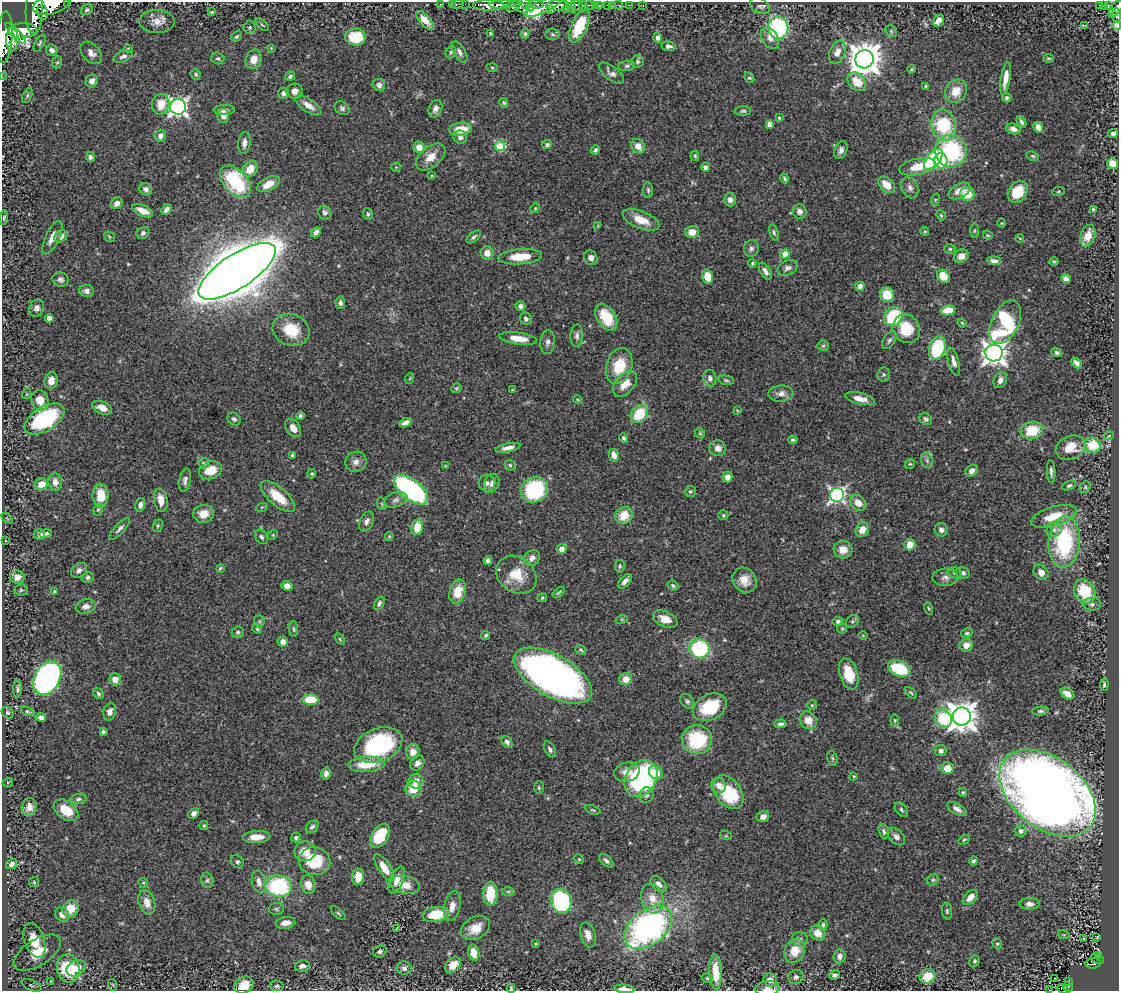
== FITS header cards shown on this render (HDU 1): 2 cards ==
NAXIS1  =                 1117
NAXIS2  =                  989

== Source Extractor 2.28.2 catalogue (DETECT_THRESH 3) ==
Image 1117 x 989 px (HDU 1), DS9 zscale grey, 1 PNG px = 1 image px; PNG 1121 x 993 px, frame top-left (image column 1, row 989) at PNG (2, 2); each listed source drawn as its Kron ellipse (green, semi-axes under 4 px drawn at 4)
Background 0.632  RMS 0.025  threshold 0.0747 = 3 sigma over >= 5 px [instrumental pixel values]
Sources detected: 492; all 492 listed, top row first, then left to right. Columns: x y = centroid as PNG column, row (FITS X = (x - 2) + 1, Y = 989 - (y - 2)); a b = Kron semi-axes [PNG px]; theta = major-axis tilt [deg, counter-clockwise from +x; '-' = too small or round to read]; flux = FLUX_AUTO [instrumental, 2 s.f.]
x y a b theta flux
68 2 3 2 - 70
441 4 3 2 - 26
452 4 2 2 - 9.4
457 4 6 3 10 24
465 4 2 2 - 13
536 4 8 3 -1 420
51 5 18 9 14 3900
489 5 16 5 -1 1700
502 5 12 3 2 1100
527 5 8 4 -44 570
557 5 11 5 1 1800
570 5 8 4 -67 580
577 5 6 5 - 640
590 5 5 4 - 120
596 5 3 3 - 42
599 5 3 3 - 120
608 5 3 3 - 44
618 5 5 2 - 12
630 5 2 2 - 8.8
643 5 3 2 - 7.3
1100 5 3 3 - 46
1104 5 4 3 - 130
513 6 7 5 16 330
544 6 21 6 26 1200
583 6 5 3 - 93
612 6 4 3 - 39
760 6 11 7 -28 5.9
1109 6 4 3 - 150
521 7 9 4 -42 410
567 9 3 2 - 99
1116 9 9 5 50 530
87 10 6 5 - 3.5
551 10 3 2 - 94
34 11 23 8 89 4200
43 12 8 5 -83 1000
212 12 4 3 - 1.9
1112 14 3 2 - 70
1116 15 7 3 -88 160
425 20 11 5 -48 18
939 21 6 5 - 15
157 22 17 11 1 17
262 25 8 3 -42 2.1
1084 25 3 2 - 1.4
1117 25 4 3 - 22
579 26 18 8 65 57
250 27 6 6 - 3.1
778 28 11 10 - 210
23 31 14 7 3 2600
891 31 6 5 - 2.5
16 33 14 4 -45 1400
490 33 4 3 - 2.5
525 34 4 4 - 2.8
552 34 7 5 -3 3.5
4 37 26 8 86 3900
236 37 5 4 - 2.7
355 37 10 8 -3 63
658 38 5 4 - 4.8
770 38 12 8 -60 12
12 39 11 6 88 1200
40 43 9 4 60 3.2
668 46 7 4 -5 5.4
128 48 5 3 - 1.6
271 48 4 4 - 1.2
52 50 6 5 - 8.8
451 52 6 5 - 2.7
460 52 12 5 -58 6.2
837 52 12 7 68 14
91 53 13 8 -49 9.5
123 56 10 5 23 5.1
218 58 6 6 - 3.3
1049 58 5 2 - 1.8
254 59 10 7 70 16
864 59 9 9 - 3200
637 61 6 6 - 3.3
57 62 6 5 - 2.6
627 66 8 5 8 3.9
492 67 6 4 -2 2.2
911 69 4 3 - 2
611 73 15 6 -38 8.5
196 74 5 5 - 3.5
290 76 5 4 - 3.6
2 77 2 2 - 8.3
749 78 5 4 - 2.8
1005 78 16 5 81 17
92 81 6 6 - 8.9
857 82 10 8 -45 33
379 85 6 5 - 7
926 86 3 3 - 2.4
294 91 8 7 - 9.8
956 91 12 10 57 24
283 93 5 5 - 6.1
27 96 8 4 63 3.1
1007 98 5 4 - 3.4
504 103 5 4 - 2.3
161 104 10 8 80 26
308 105 15 6 -34 15
178 107 8 8 - 710
342 108 8 6 -37 4.4
435 109 9 6 66 7.8
224 110 10 5 2 9
743 111 8 5 1 3.2
223 116 7 6 - 12
779 118 3 2 - 1.7
1021 122 6 4 -63 4
769 124 4 4 - 10
944 125 15 12 -77 110
1038 127 5 4 - 14
460 129 11 6 7 32
1013 129 7 5 -16 9.9
1113 134 5 4 - 4.3
160 136 6 5 - 7
460 137 7 6 - 5
244 143 11 6 82 9.8
547 145 5 4 - 4.7
500 146 5 5 - 87
638 146 7 6 - 15
419 147 5 5 - 18
595 150 5 4 - 3.7
841 150 9 6 68 7.2
951 151 16 16 - 180
695 156 5 4 - 1.9
1033 156 6 4 -26 2.2
90 157 5 4 - 5
431 157 17 10 39 22
933 159 12 6 51 150
941 161 7 6 - 68
1113 163 5 5 - 38
396 167 4 4 - 1.9
706 167 4 4 - 10
917 167 18 8 13 32
250 169 8 7 - 28
432 176 4 3 - 1.7
785 178 5 4 - 2.7
236 182 19 11 -48 140
269 184 12 6 27 23
887 185 10 6 -44 25
910 188 11 8 -68 8.2
146 189 7 6 - 6.3
648 190 8 5 90 3.2
959 191 12 7 29 18
1059 191 6 4 9 2.3
1018 192 11 9 55 50
967 194 7 7 - 35
730 200 6 6 - 8.5
935 200 6 4 72 2.3
117 203 6 5 - 7.8
535 208 5 4 - 1.9
166 210 6 4 49 6.7
1093 210 4 3 - 3
143 211 11 5 -23 20
800 211 7 7 - 6.3
325 213 7 6 - 5.4
368 214 6 5 - 3.3
941 215 5 4 - 2.2
4 217 7 4 79 3.1
641 220 19 8 -21 30
1002 223 4 3 - 1.4
598 226 4 4 - 1.3
925 231 4 4 - 1.8
974 231 7 3 89 2.1
316 232 6 4 45 8.5
692 232 7 6 - 18
774 232 8 4 -75 3.1
143 233 7 5 28 4.8
988 235 5 3 - 1.9
61 236 7 5 35 11
1088 236 11 7 71 24
52 237 18 7 64 15
110 237 6 4 -36 2.1
474 237 8 4 40 3.7
1020 238 4 3 - 1.1
751 248 8 7 - 5.7
950 249 5 4 - 2.4
487 253 6 6 - 15
785 254 4 4 - 31
961 256 7 6 - 12
520 257 22 7 4 41
591 258 7 6 - 8.8
994 261 7 4 -6 7.7
1054 262 4 4 - 2.1
752 263 4 4 - 2.2
788 268 10 7 25 6.7
237 271 45 17 33 8000
765 271 9 5 -58 7.1
943 276 7 6 - 31
707 277 7 5 -74 27
60 279 8 7 - 5.8
1066 279 5 4 - 7.9
860 286 5 4 - 12
87 291 7 6 - 7
887 295 7 7 - 36
340 303 6 5 - 5.2
520 306 5 5 - 5.2
37 308 9 7 64 7.7
948 310 7 5 10 40
606 317 15 9 -58 45
893 317 10 8 49 99
49 318 4 4 - 12
526 319 6 6 - 4.7
1005 322 23 13 64 200
962 323 4 3 - 1.8
906 329 15 13 -57 46
291 330 19 15 -22 58
577 336 11 6 88 6.1
518 338 19 6 -8 28
889 340 10 5 56 4.8
548 342 12 7 87 7
823 346 6 5 - 2.9
937 348 12 8 70 100
994 353 8 8 - 1500
1057 353 5 4 - 3.8
954 362 14 5 -75 11
1076 363 6 4 -47 5.5
619 366 18 12 74 53
884 375 7 6 - 3.7
410 378 5 3 - 1.5
710 378 8 6 -80 6.6
726 380 8 4 -13 3
1000 380 8 6 65 8.3
51 381 8 6 81 14
625 384 15 9 48 26
456 388 5 4 - 2.3
512 390 4 3 - 1.6
26 394 5 3 - 1.4
781 394 12 8 5 12
577 399 4 3 - 1.5
860 399 15 5 -13 17
40 400 10 8 -70 24
102 408 10 6 -22 14
737 411 4 3 - 1.5
639 414 10 7 47 62
300 416 4 4 - 3.2
45 419 22 12 32 180
234 419 7 5 -45 4.3
926 419 7 5 -32 3.7
406 423 6 4 25 7.9
293 428 10 6 -54 12
1032 430 11 9 13 52
700 433 5 4 - 2.1
1109 436 5 3 - 1.4
623 438 4 4 - 4.1
793 440 5 4 - 2.7
1093 445 8 7 - 48
508 448 13 4 12 9.8
718 448 8 8 - 10
1071 448 15 11 22 33
293 455 4 3 - 4.7
614 455 6 4 -77 13
927 460 8 6 -70 4.7
356 462 11 10 - 10
204 463 6 5 - 5.7
910 464 5 4 - 2.1
510 465 5 5 - 2.4
446 466 4 3 - 1.6
210 470 12 8 21 28
972 471 7 5 39 7.4
1051 472 11 4 -88 5.4
312 474 5 4 - 2.3
728 477 5 5 - 15
185 480 12 5 80 6.7
55 482 9 6 -84 11
487 483 8 8 - 6.1
492 483 9 7 66 7.5
42 484 7 6 - 22
1069 485 7 4 26 3.2
1085 487 6 5 - 2.9
411 490 20 10 -37 400
534 490 14 12 30 140
690 492 5 5 - 3.3
101 495 11 8 90 37
837 495 7 7 - 510
278 497 21 9 -40 45
161 500 12 6 -79 19
396 500 12 7 16 8.2
858 503 9 7 -45 16
382 504 6 4 -72 2.3
140 505 7 5 77 7.7
262 507 6 3 19 1.7
98 510 6 4 62 2.2
204 514 10 9 - 23
624 515 9 8 - 36
723 515 5 5 - 2.8
1054 516 23 9 17 41
7 518 6 4 -45 1.8
366 521 10 6 63 7.2
158 526 6 5 - 2.6
417 527 8 6 76 37
119 529 14 5 47 6.5
862 530 7 6 - 19
941 530 7 6 - 7.7
1054 530 8 7 - 7.1
46 534 6 4 14 4.6
40 535 5 5 - 9.3
273 535 5 4 - 1.8
389 536 4 3 - 1.9
261 537 8 6 -55 4.8
5 541 3 2 - 1.2
1064 542 26 15 85 170
910 544 6 5 - 22
562 549 5 5 - 15
843 550 9 8 - 18
532 558 9 7 40 8.9
488 560 4 4 - 6
620 566 6 5 - 3
220 568 3 3 - 1.8
79 570 9 6 37 7.3
1041 572 8 6 -49 11
955 573 7 5 -15 3.5
963 573 7 5 -16 5.4
516 575 21 17 -37 43
17 577 7 6 - 12
88 577 6 5 - 3.8
945 577 13 9 3 8.7
744 580 13 11 -52 21
625 581 9 5 48 6.7
287 586 5 5 - 11
673 586 6 4 -39 2.5
21 590 7 5 3 2.5
55 591 3 3 - 3.3
458 592 12 8 74 33
559 592 7 3 37 2.3
1085 592 12 10 -58 65
542 598 5 4 - 2
379 603 7 4 62 4.6
1092 604 9 6 -1 6.3
86 606 10 7 11 8.5
928 608 6 3 -71 1.7
622 619 6 4 19 2.1
665 619 13 7 -23 20
259 621 6 5 - 2.7
838 621 5 4 - 4.4
852 621 7 5 45 3.6
257 629 5 4 - 2
293 629 8 3 -85 2.5
842 629 5 5 - 2.2
238 632 6 5 - 3.6
967 633 6 4 9 3.6
486 635 5 4 - 2.5
863 635 5 3 - 1.4
340 639 6 3 -54 1.9
283 642 5 5 - 9.9
966 645 6 6 - 13
699 649 10 9 - 140
581 650 6 3 -39 2.4
899 669 12 7 -22 75
849 674 16 9 -73 38
553 676 43 20 -30 1100
47 678 18 12 60 550
115 679 6 6 - 18
626 679 6 6 - 19
1104 685 6 4 84 3.1
17 689 9 4 87 3.9
98 693 6 5 - 4
911 693 7 4 -41 2.4
1067 694 7 5 -31 15
311 700 8 5 1 51
687 701 8 6 -53 4
812 705 5 5 - 2.6
710 707 18 12 28 79
28 711 7 3 -20 3.2
1040 711 8 4 5 3.4
110 712 9 6 75 8.9
8 713 6 5 - 2.6
41 717 5 4 - 6
962 717 9 9 - 2400
943 718 10 8 -59 81
808 720 9 8 - 21
895 720 6 4 85 1.8
780 724 6 4 2 4.7
103 732 4 3 - 3.3
697 740 15 14 - 100
507 742 6 5 - 4.9
378 745 25 16 21 210
550 749 8 5 -61 4.5
941 751 6 5 - 6.3
413 752 8 7 - 15
832 758 7 5 -73 2.6
417 763 8 6 54 7.6
366 764 18 7 3 43
947 768 6 6 - 18
627 772 13 9 15 17
326 773 6 4 77 6.2
656 773 7 6 - 21
854 776 3 3 - 1.6
641 778 19 15 58 290
416 781 7 6 - 16
8 782 5 3 - 1.4
718 786 8 7 - 10
539 788 6 4 -89 2.3
414 789 8 7 - 34
728 792 19 12 -53 87
963 793 4 3 - 2.2
1048 793 54 35 -38 3000
646 795 8 7 - 5.7
79 799 8 5 3 4.1
29 807 9 7 77 13
957 809 10 5 -31 9.1
66 810 14 9 -35 36
593 810 8 3 -19 2
901 810 8 5 -51 3.8
194 813 6 5 - 5.4
763 817 6 5 - 10
204 826 4 4 - 2
312 827 7 5 44 4.3
884 831 7 5 -76 3.7
1020 831 6 5 - 9
380 836 13 8 58 66
726 836 6 4 -18 2
257 837 14 6 3 20
896 837 10 7 -44 7.9
296 838 5 4 - 3.5
964 840 6 4 30 2.3
305 851 11 10 - 22
579 859 5 4 - 1.9
315 861 16 14 -11 64
606 861 8 5 -43 5.3
973 861 4 4 - 4
237 862 7 6 - 3.9
12 864 6 4 35 6.5
384 868 16 6 -57 21
358 877 8 6 87 22
207 880 8 6 -76 4.4
397 880 14 7 68 12
933 880 6 5 - 2.8
34 882 5 5 - 2.2
259 882 11 7 -76 11
143 883 5 4 - 2.1
659 884 10 6 -46 11
308 885 9 7 -76 16
405 885 15 9 -10 21
278 886 13 10 -7 170
508 892 6 4 -1 2.5
490 894 12 7 -90 46
970 898 9 5 46 15
652 899 15 11 -73 25
561 901 12 10 -69 210
147 902 12 8 -72 15
1030 904 10 6 0 7.8
452 906 15 8 78 14
70 909 9 7 53 31
276 909 7 6 - 3.2
947 911 8 5 -83 3.5
338 913 9 4 -40 2.7
436 914 13 7 8 52
62 915 8 6 -50 12
286 923 10 6 9 14
823 925 5 4 - 2.8
648 927 27 17 39 470
475 928 15 10 28 28
396 929 3 2 - 1.4
818 933 8 7 - 19
588 935 13 7 -74 12
1064 935 6 3 -17 1.8
1097 937 3 2 - 1.3
1083 938 3 2 - 0.89
800 939 8 7 - 6.3
34 940 18 10 -71 38
536 944 3 3 - 1.7
997 944 6 4 -68 2.4
380 951 7 5 29 5
795 951 12 10 68 29
474 952 8 5 -76 22
37 953 27 13 32 38
1098 955 3 3 - 20
839 956 7 6 - 7.4
1097 959 7 3 -22 52
974 961 6 5 - 2.9
1093 963 8 5 6 120
453 965 9 6 43 24
302 966 7 5 9 9.2
68 968 14 11 -78 98
76 968 10 7 26 26
404 968 7 6 - 6.5
716 972 17 6 -87 33
834 975 5 4 - 4.7
928 976 8 7 - 34
796 977 8 7 - 5.6
707 978 6 4 -17 2.6
1054 979 3 2 - 4.3
770 980 7 6 - 12
51 981 4 4 - 1.9
1069 982 3 2 - 16
31 985 10 5 -23 3.4
113 985 6 3 -72 1.8
244 985 10 8 30 25
277 986 7 5 -12 4.7
1068 987 5 4 - 86
511 988 4 3 - 2.2
624 989 10 3 -5 13
767 989 12 7 6 9.3
1063 989 6 4 -26 54
1050 990 3 2 - 1.1
At the frame edge (FLAGS 8, measured only in part): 12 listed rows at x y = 68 2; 51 5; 1116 9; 34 11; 1117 25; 4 37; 2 77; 511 988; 624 989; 767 989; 1063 989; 1050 990